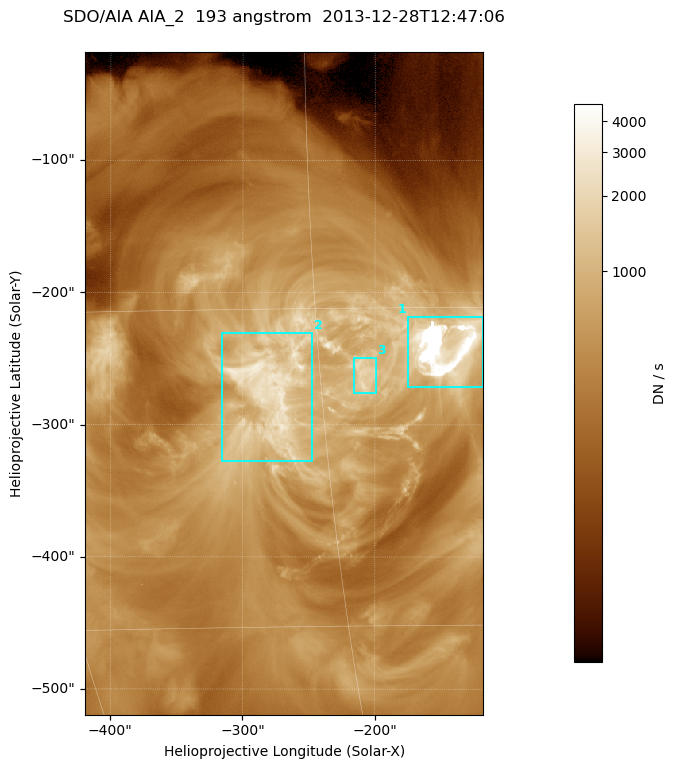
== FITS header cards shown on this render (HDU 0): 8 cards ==
TELESCOP= 'SDO/AIA '
INSTRUME= 'AIA_2   '
WAVELNTH=                  193
WAVEUNIT= 'angstrom'
DATE-OBS= '2013-12-28T12:47:06.84'
CTYPE1  = 'HPLN-TAN'
CTYPE2  = 'HPLT-TAN'
BUNIT   = 'DN / s  '

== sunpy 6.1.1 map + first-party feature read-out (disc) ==
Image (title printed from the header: SDO/AIA AIA_2  193 angstrom  2013-12-28T12:47:06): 501 x 834 px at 0.601 arcsec/px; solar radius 976 arcsec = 1624 px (partial field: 5.0% of the solar disc is inside the frame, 100% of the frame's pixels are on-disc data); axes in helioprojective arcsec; data unit DN / s (BUNIT, on the colour bar)
Orientation: roll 0.0579 deg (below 1 deg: not rotated)
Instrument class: DISC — disc imager (sunpy class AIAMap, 193 A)
Bright regions (active regions / flare kernels): reference = the on-disc median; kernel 5 px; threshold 5 sigma = 1192 DN / s over a disc level ~391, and >= 1.15x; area >= 417 px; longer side >= 6 px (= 3.6 arcsec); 3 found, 3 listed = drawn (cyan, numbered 1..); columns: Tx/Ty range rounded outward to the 2 arcsec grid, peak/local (2 s.f.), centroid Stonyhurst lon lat
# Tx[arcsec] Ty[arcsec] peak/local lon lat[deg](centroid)
1 -176..-118 -272..-218 21 -9 -17
2 -316..-246 -328..-230 8 -17 -19
3 -216..-198 -276..-248 5.5 -13 -18